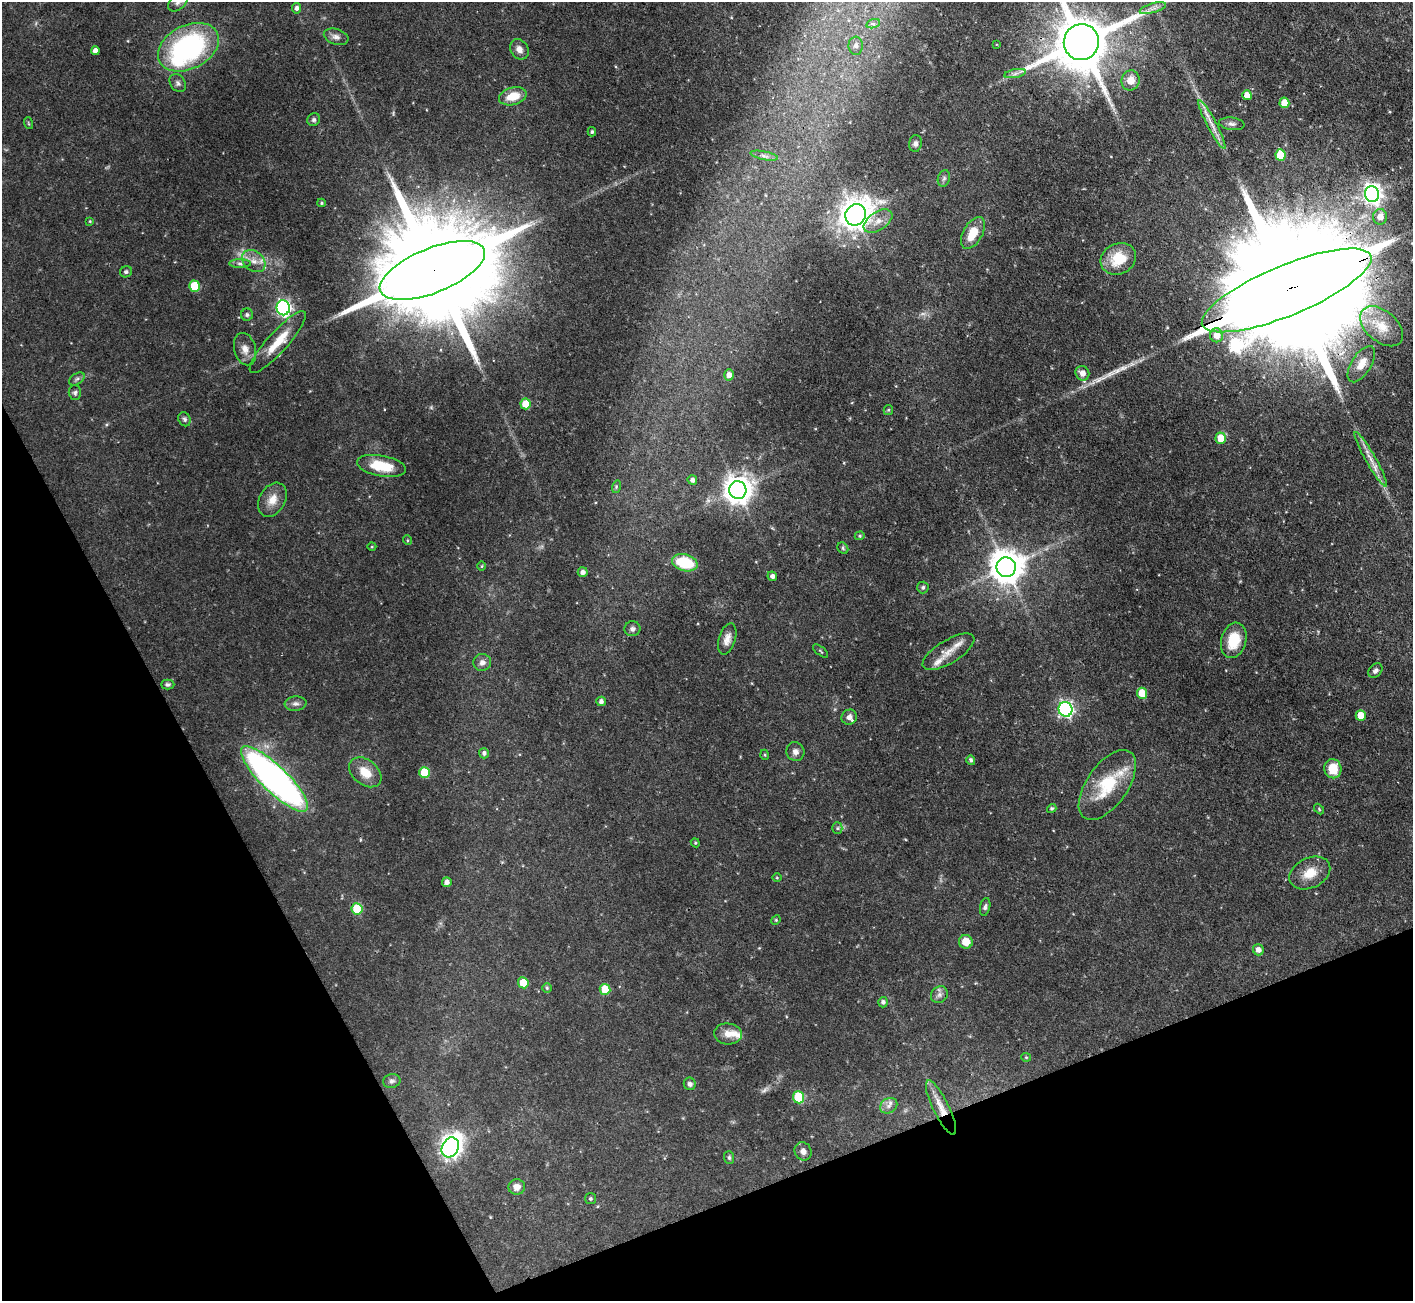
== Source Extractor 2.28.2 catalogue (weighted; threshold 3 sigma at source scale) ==
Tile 14 of 4 x 4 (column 2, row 4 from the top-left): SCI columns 1413-2823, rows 287-1585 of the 5648 x 5635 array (HDU 1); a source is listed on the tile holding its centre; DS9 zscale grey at full resolution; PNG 1415 x 1303 px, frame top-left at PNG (2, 2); each listed source drawn as its Kron ellipse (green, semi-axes under 4 px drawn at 4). Shown black and unused: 22% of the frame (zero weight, under 3 of 4 exposures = <1% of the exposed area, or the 3 px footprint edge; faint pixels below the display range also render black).
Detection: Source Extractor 2.28.2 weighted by HDU 2 'WHT'; one run over the whole footprint, this tile lists its part. Background 0.0581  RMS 0.0044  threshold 0.0199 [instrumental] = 3 sigma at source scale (4.5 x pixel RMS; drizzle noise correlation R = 1.50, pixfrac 1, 0.05/0.05 arcsec/px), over >= 5 px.
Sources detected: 133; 3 too faint to see at this stretch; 1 inside a brighter object's white glare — neither listed nor drawn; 6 inside a brighter listed object's ellipse — not listed separately; the other 123 listed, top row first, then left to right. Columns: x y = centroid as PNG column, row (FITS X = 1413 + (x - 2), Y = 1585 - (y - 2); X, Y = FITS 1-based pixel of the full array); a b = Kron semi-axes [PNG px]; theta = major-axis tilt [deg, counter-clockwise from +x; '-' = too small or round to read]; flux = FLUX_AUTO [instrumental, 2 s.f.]
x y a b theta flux
178 3 11 7 41 2.2
297 8 5 4 - 1.4
1153 8 14 4 16 2.1
873 24 7 4 18 1
336 37 13 7 -18 2.1
1081 42 18 17 - 3400
997 44 3 3 - 0.37
856 46 9 7 -88 2.3
188 47 32 21 27 79
519 49 11 8 -58 2.6
95 51 4 4 - 2.4
1015 74 11 4 11 1.4
1131 80 10 9 - 5.2
178 83 10 7 -56 1.4
1247 95 5 4 - 3.7
513 96 14 8 15 7.9
1284 103 5 5 - 7.7
314 120 7 6 - 1.1
28 123 6 3 -71 0.45
1212 124 27 5 -62 4.4
1232 124 13 6 -7 1.7
592 132 4 3 - 0.67
916 143 8 6 81 1.6
1280 155 6 5 - 10
764 156 14 3 -11 1.6
944 178 8 6 73 1.1
1372 194 8 7 - 220
321 203 4 3 - 0.57
856 215 11 10 - 510
1380 217 8 7 - 3.9
90 221 4 3 - 0.42
878 221 16 9 34 4.4
973 233 17 9 61 9
1118 259 18 15 27 12
254 261 13 9 -39 4.2
240 263 11 4 0 1.3
432 270 56 22 22 19000
126 272 6 5 - 0.85
194 286 5 5 - 17
1287 290 91 25 22 40000
283 308 7 6 - 110
247 315 6 6 - 0.95
1382 326 25 15 -40 11
1216 335 7 6 - 4.7
278 342 40 10 48 12
245 349 16 10 -75 3.9
1361 364 20 10 58 6.3
1082 373 7 6 - 3
729 375 5 5 - 2.6
77 379 8 5 35 1
75 393 7 6 - 1
525 404 5 5 - 7.6
888 410 5 4 - 0.49
184 419 7 6 - 1.1
1221 438 5 5 - 8.2
1371 459 31 5 -60 4.9
381 466 25 10 -11 13
692 480 5 4 - 1.6
616 487 6 4 74 0.65
738 490 9 8 - 590
272 500 18 13 60 5.5
860 536 5 4 - 0.6
407 540 5 3 - 0.42
372 547 4 3 - 0.35
843 548 6 5 - 0.72
685 563 13 8 -15 19
482 566 5 3 - 0.41
1006 567 10 9 - 890
583 572 5 5 - 1.7
772 576 5 4 - 1.4
923 587 6 5 - 0.93
632 629 8 7 - 1.4
727 639 16 8 72 3.4
1234 640 18 12 74 13
820 651 9 2 -40 0.48
948 652 29 11 31 7.1
482 662 9 8 - 2.4
1375 670 8 6 46 1.5
168 684 7 5 0 0.95
1142 693 5 5 - 9.4
601 701 5 4 - 1.4
296 704 11 7 4 1.8
1065 709 7 7 - 100
1361 715 5 5 - 6.5
849 717 8 7 - 2
795 752 9 9 - 2.4
484 753 5 5 - 1.3
765 755 5 3 - 0.42
971 760 5 4 - 0.97
1333 769 10 8 -78 9
365 772 18 12 -39 7.5
424 773 5 5 - 16
274 779 45 13 -44 210
1107 785 40 20 55 22
1052 808 5 4 - 0.69
1319 809 6 3 -47 0.49
837 828 5 5 - 0.68
695 843 4 4 - 0.5
1310 873 21 15 26 7.8
777 878 4 3 - 0.38
447 882 5 5 - 1.9
985 907 9 5 77 1.1
357 909 6 5 - 19
776 920 5 4 - 0.48
966 942 7 7 - 5.9
1258 950 5 5 - 2.5
523 983 5 5 - 10
547 988 5 4 - 0.65
605 989 5 5 - 11
939 995 9 8 - 1.8
883 1002 5 5 - 1.2
728 1034 14 10 -5 4.4
1026 1057 5 4 - 0.49
392 1081 9 7 11 1.3
690 1084 6 6 - 1.1
799 1097 6 5 - 24
889 1106 9 7 33 1.9
941 1108 30 8 -64 6.8
450 1147 10 8 62 260
803 1151 9 8 - 2.3
729 1157 6 5 - 0.84
517 1187 8 8 - 2.7
590 1199 5 5 - 0.65
Overlapping masked pixels (flux is a lower limit): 5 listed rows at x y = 1081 42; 432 270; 1287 290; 274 779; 941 1108
Isophote crosses this tile's border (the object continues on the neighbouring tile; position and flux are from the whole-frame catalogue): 3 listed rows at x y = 178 3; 1081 42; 1287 290